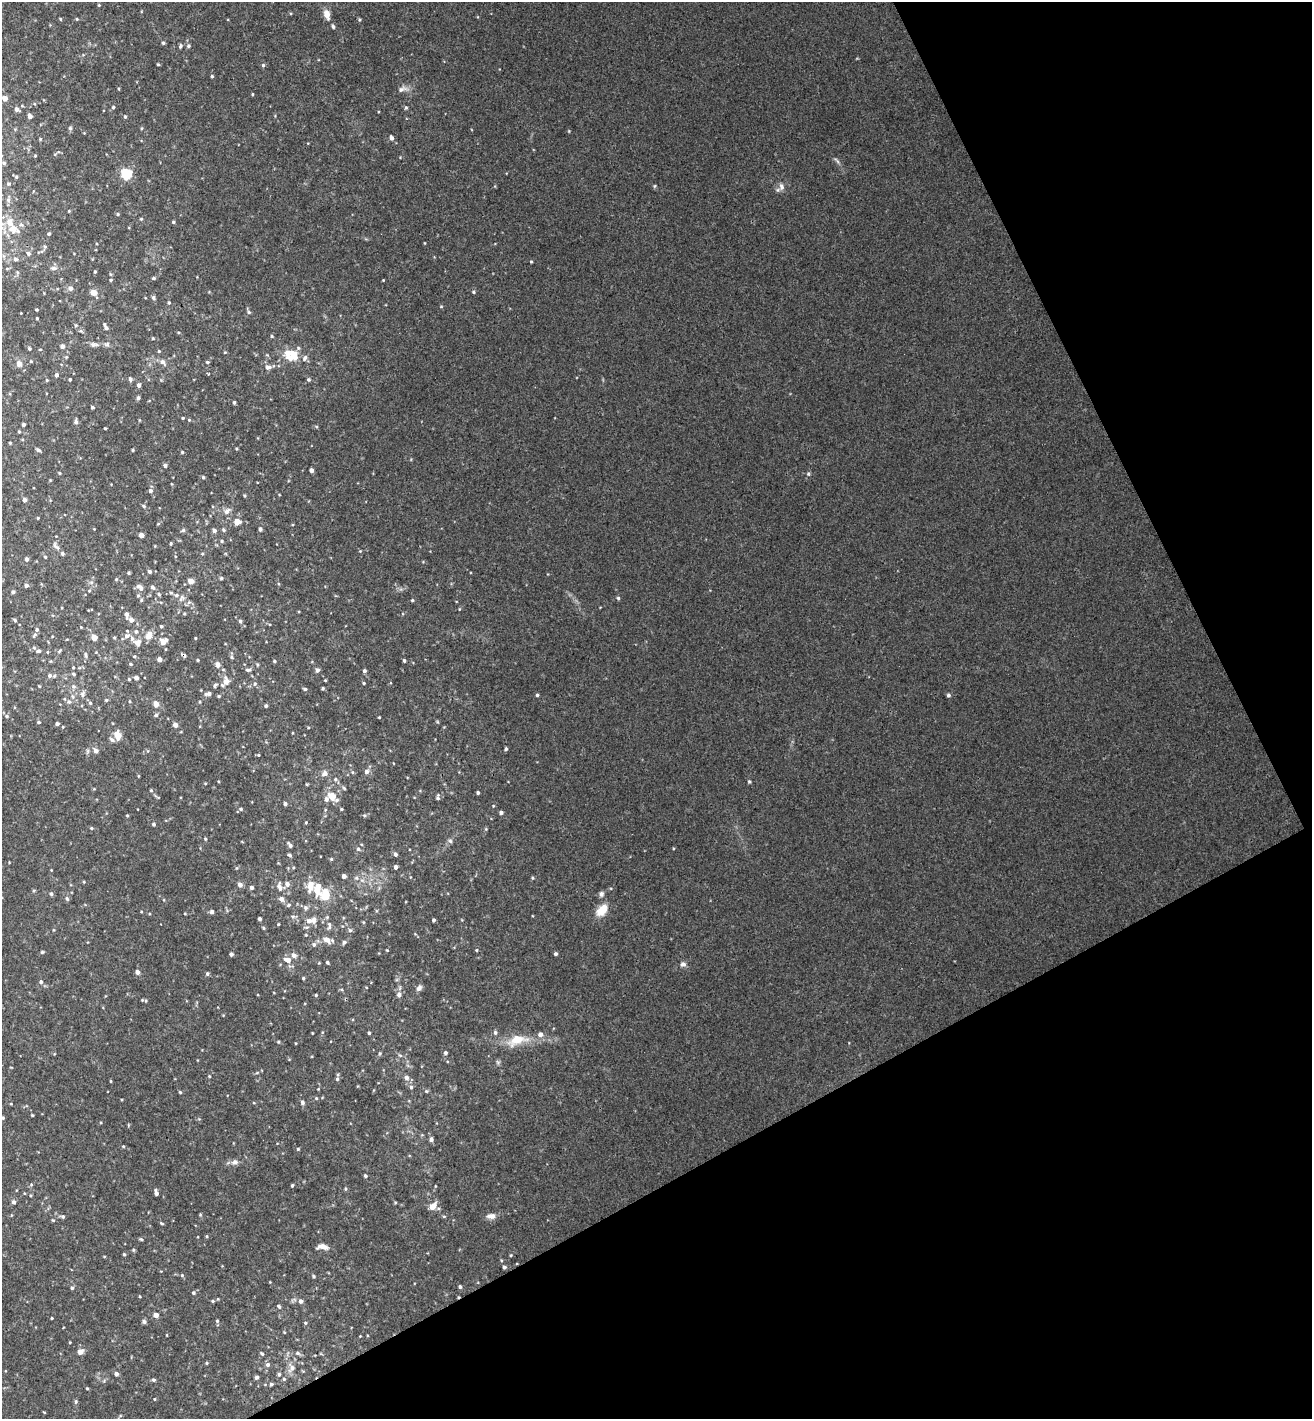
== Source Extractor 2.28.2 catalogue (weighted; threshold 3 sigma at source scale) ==
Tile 12 of 4 x 4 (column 4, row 3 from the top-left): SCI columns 4249-5558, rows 1470-2886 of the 5743 x 5775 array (HDU 1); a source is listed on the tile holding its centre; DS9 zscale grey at full resolution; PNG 1314 x 1421 px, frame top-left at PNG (2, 2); no overlay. Shown black and unused: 27% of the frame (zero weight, under 3 of 4 exposures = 6% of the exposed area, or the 3 px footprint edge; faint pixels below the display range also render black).
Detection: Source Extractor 2.28.2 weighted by HDU 2 'WHT'; one run over the whole footprint, this tile lists its part. Background 0.0355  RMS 0.0051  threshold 0.0228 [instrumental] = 3 sigma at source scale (4.5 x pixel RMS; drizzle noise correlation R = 1.50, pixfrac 1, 0.05/0.05 arcsec/px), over >= 5 px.
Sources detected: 333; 1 cosmic-ray / hot-pixel residue — not listed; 8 inside a brighter listed object's ellipse — not listed separately; the other 324 listed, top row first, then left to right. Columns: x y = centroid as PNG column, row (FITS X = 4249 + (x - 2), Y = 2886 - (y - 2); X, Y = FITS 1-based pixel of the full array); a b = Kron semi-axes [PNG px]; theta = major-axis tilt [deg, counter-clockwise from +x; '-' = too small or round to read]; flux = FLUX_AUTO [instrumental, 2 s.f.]
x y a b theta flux
99 5 4 3 - 0.5
327 14 13 8 -72 3.4
60 19 5 3 - 0.4
77 19 4 3 - 0.44
333 26 5 4 - 0.9
163 43 4 4 - 0.8
180 46 6 4 65 0.84
188 46 6 5 - 0.88
158 64 4 3 - 0.51
263 65 5 4 - 0.79
212 76 3 3 - 0.68
401 89 10 6 27 2
252 94 4 3 - 0.42
5 98 4 4 - 3.4
113 107 4 4 - 0.73
406 107 6 4 0 0.59
17 109 5 4 - 1.7
30 116 4 4 - 1.8
125 117 4 4 - 0.61
70 128 5 5 - 0.75
391 138 5 4 - 1.5
35 156 3 3 - 0.42
4 163 4 4 - 0.65
126 174 5 5 - 49
16 177 5 4 - 0.55
8 184 5 3 - 0.52
654 186 5 3 - 0.49
781 186 9 6 -73 1.9
8 200 6 5 - 0.98
69 211 3 3 - 0.42
118 214 4 4 - 0.55
141 219 4 4 - 0.52
173 222 4 3 - 0.57
13 229 9 7 -31 5
49 234 4 4 - 0.57
28 253 5 5 - 1.1
15 259 5 5 - 1.1
531 262 3 3 - 0.47
54 268 7 6 - 1.3
95 272 4 3 - 0.56
154 278 4 3 - 0.76
111 280 4 3 - 0.62
383 280 3 3 - 0.34
70 288 6 6 - 1.7
93 292 7 6 - 3.3
473 292 5 4 - 0.6
153 297 6 5 - 0.89
169 303 4 3 - 0.53
441 306 5 3 - 0.43
36 310 3 3 - 0.6
249 312 5 5 - 0.74
37 318 3 3 - 0.45
106 328 5 4 - 0.83
272 336 4 3 - 0.56
153 338 4 3 - 0.47
107 344 7 5 12 1
94 345 11 5 -3 1.6
62 346 5 4 - 1.4
29 348 4 4 - 0.75
40 349 4 3 - 0.35
159 351 4 4 - 0.46
225 352 4 3 - 0.38
293 355 14 10 -68 7.6
305 358 9 5 62 1.3
31 361 5 3 - 0.41
163 362 9 6 -52 1.6
207 362 4 4 - 0.72
19 364 9 7 -83 2.3
268 367 10 6 6 1.8
208 374 4 2 - 0.38
56 375 4 4 - 1.3
70 379 3 2 - 0.56
130 379 5 4 - 1.1
47 380 4 3 - 0.43
309 380 5 5 - 0.78
139 385 4 4 - 1.4
138 398 4 3 - 1.3
234 402 4 3 - 0.8
92 407 4 3 - 0.83
183 418 3 3 - 0.53
189 420 4 4 - 0.5
76 422 6 4 -89 1.2
23 424 3 3 - 1
105 428 3 2 - 0.48
19 432 4 3 - 0.5
10 443 3 3 - 0.45
38 450 5 4 - 1.1
133 450 3 3 - 0.52
182 452 4 4 - 0.55
165 466 4 4 - 1.3
311 470 4 3 - 1.8
60 473 3 3 - 0.45
808 474 5 4 - 0.64
203 477 4 4 - 0.63
150 491 5 5 - 1.3
245 496 4 3 - 0.53
24 500 4 4 - 1.8
144 506 5 3 - 0.71
227 511 10 7 46 2
38 518 3 3 - 0.39
237 522 6 5 - 4.1
260 529 4 4 - 1.4
183 530 5 4 - 0.8
223 530 5 4 - 0.68
214 531 5 4 - 1.5
141 535 4 4 - 3.4
222 541 4 4 - 0.62
171 543 3 3 - 0.57
55 545 9 5 -55 1.3
62 553 5 4 - 0.76
202 553 5 3 - 0.51
45 557 4 3 - 0.51
27 559 5 4 - 1
149 571 4 4 - 1.1
128 573 4 4 - 0.56
221 578 4 4 - 0.7
116 579 4 3 - 0.44
191 581 4 4 - 4.9
26 585 4 4 - 1.2
138 586 7 6 - 1.4
152 587 6 4 -38 1.1
89 591 5 3 - 0.42
13 592 4 4 - 0.93
159 594 5 4 - 0.68
176 595 7 5 -13 1.6
138 596 5 3 - 0.53
618 598 4 4 - 0.68
141 600 5 3 - 0.6
412 600 4 3 - 0.54
189 602 7 4 19 0.93
127 615 6 4 -87 1.9
15 620 5 3 - 0.66
131 620 5 4 - 2.6
240 621 4 4 - 1.1
161 626 3 3 - 0.62
81 627 3 3 - 0.33
37 629 5 5 - 1
136 631 6 4 -89 0.97
127 636 7 6 - 1.9
148 636 7 5 68 5.5
94 637 6 5 - 3.8
195 638 4 3 - 0.39
163 641 10 8 40 3.6
137 642 12 9 11 3.4
39 651 7 5 3 0.97
59 651 6 3 69 0.51
48 652 5 3 - 0.43
85 655 8 4 -81 0.97
232 657 6 4 -43 0.72
159 659 4 4 - 2.5
198 660 4 3 - 0.6
404 660 4 3 - 0.82
274 661 4 3 - 0.61
131 664 4 4 - 0.54
217 665 5 5 - 2.9
73 667 4 3 - 0.5
248 670 8 4 4 0.91
317 670 5 5 - 1.6
364 671 4 4 - 1
73 674 4 3 - 0.77
50 676 6 6 - 1.4
136 678 4 4 - 1.8
129 679 4 4 - 0.64
325 680 4 3 - 0.43
226 681 10 7 -89 3.5
364 683 4 3 - 0.48
255 684 5 4 - 0.72
215 685 7 4 49 0.74
74 686 6 5 - 0.95
323 688 3 3 - 0.7
305 689 4 4 - 0.76
83 694 7 6 - 1.4
208 694 8 5 8 1.8
537 695 4 4 - 0.68
948 695 4 4 - 1.1
219 696 4 4 - 0.6
106 700 5 4 - 0.63
69 702 6 5 - 0.91
90 703 5 4 - 0.72
156 704 5 4 - 5
266 706 4 3 - 0.82
156 715 5 5 - 0.79
7 716 4 4 - 0.65
379 717 4 3 - 0.4
39 722 4 3 - 0.62
57 724 3 3 - 1.3
175 725 4 4 - 2.8
117 735 6 5 - 10
506 749 4 3 - 0.71
96 751 5 5 - 2.2
258 755 4 3 - 0.46
352 772 5 3 - 0.52
366 772 5 5 - 1.7
325 773 6 6 - 1.9
335 779 5 4 - 0.66
749 781 4 3 - 0.66
151 790 4 4 - 0.56
478 793 3 3 - 0.9
332 796 12 7 -39 6
438 797 7 5 82 1
285 804 4 4 - 1.1
241 809 5 4 - 0.68
341 809 3 3 - 0.49
325 810 5 3 - 0.47
501 813 4 3 - 1.3
127 815 5 3 - 0.38
364 815 5 3 - 0.63
306 822 4 3 - 0.38
154 824 4 4 - 0.85
91 828 4 4 - 0.55
205 839 4 4 - 0.49
450 841 6 5 - 0.91
290 845 7 4 -58 1.1
358 849 5 5 - 0.82
395 854 4 4 - 1.3
290 855 4 3 - 0.9
331 859 4 4 - 0.56
395 867 4 4 - 1.6
51 870 3 3 - 0.33
344 876 4 4 - 1.9
533 878 5 3 - 0.51
287 884 6 6 - 2
240 885 5 4 - 2.2
251 887 4 4 - 1.4
280 887 13 6 -80 2.3
317 889 14 8 89 5.7
51 894 5 4 - 0.69
601 894 7 6 - 1.2
325 895 12 9 -88 8.8
67 898 6 4 -69 0.81
289 905 5 4 - 0.76
305 908 6 6 - 1.2
602 910 16 10 50 6.3
212 912 5 4 - 1.1
185 914 4 2 - 0.35
293 916 6 4 0 0.8
260 919 3 3 - 1.1
434 920 3 3 - 0.84
309 921 8 6 -8 2.1
278 924 3 2 - 0.47
329 926 11 5 89 1.4
263 928 5 3 - 0.54
350 930 5 5 - 0.9
327 940 10 7 -39 3.1
344 942 6 5 - 0.92
314 945 5 5 - 1.2
476 950 4 4 - 0.45
42 952 5 4 - 0.54
231 954 4 3 - 1.4
556 954 4 4 - 0.93
294 955 6 5 - 1.9
287 960 9 6 -20 3
327 962 4 3 - 0.71
683 964 8 6 7 1.5
137 972 4 4 - 2.1
207 974 5 4 - 0.82
303 978 4 3 - 0.6
41 982 5 5 - 1.1
419 988 8 5 46 1.5
316 995 4 3 - 0.52
399 995 6 6 - 1.5
495 1032 5 5 - 1.1
369 1033 3 3 - 0.62
540 1034 6 5 - 2.4
516 1040 23 13 28 8.4
278 1042 4 3 - 0.5
445 1053 4 4 - 1
209 1076 4 3 - 0.4
407 1078 6 5 - 1.9
337 1079 5 4 - 0.78
111 1081 4 3 - 0.38
411 1087 5 5 - 0.98
426 1091 5 4 - 0.61
180 1092 4 3 - 0.6
316 1098 4 3 - 0.44
302 1102 6 5 - 0.94
32 1115 3 3 - 0.43
3 1118 4 3 - 0.49
431 1139 5 4 - 1.5
123 1146 5 3 - 0.52
298 1149 4 3 - 0.59
235 1162 8 7 - 1.9
365 1176 4 4 - 0.84
292 1185 4 3 - 0.63
345 1189 5 3 - 0.54
156 1193 6 3 -78 1.8
13 1202 5 5 - 1.2
433 1206 9 6 46 4.4
63 1216 5 5 - 0.78
491 1216 12 7 -1 2.5
161 1223 5 3 - 0.48
207 1236 5 3 - 0.47
141 1239 5 3 - 0.61
322 1247 13 6 -4 2.8
124 1254 4 4 - 0.58
504 1267 4 4 - 1
182 1275 4 4 - 0.62
314 1276 5 3 - 0.56
460 1287 5 4 - 0.91
72 1288 5 4 - 0.94
193 1293 5 5 - 0.86
213 1301 5 3 - 0.52
301 1301 5 5 - 1.6
279 1306 5 4 - 0.89
156 1315 4 4 - 3.5
52 1318 3 2 - 0.4
144 1321 7 5 -73 0.94
217 1321 5 5 - 0.72
305 1323 5 4 - 0.57
80 1352 7 6 - 2.5
297 1353 6 5 - 1.1
262 1354 5 3 - 0.59
206 1363 4 3 - 0.48
268 1365 6 5 - 1.4
292 1368 9 7 76 2.4
116 1374 5 4 - 1.8
279 1374 5 4 - 0.91
257 1377 4 4 - 1.2
284 1379 5 5 - 0.68
154 1380 5 4 - 0.85
271 1384 4 4 - 0.79
87 1388 3 3 - 0.45
154 1399 4 2 - 0.37
76 1402 6 4 87 0.82
Isophote crosses this tile's border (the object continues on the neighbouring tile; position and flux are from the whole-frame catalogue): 1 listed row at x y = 13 229
Unlisted compact peaks at least as high as the median listed source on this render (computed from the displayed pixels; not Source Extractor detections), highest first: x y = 387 950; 511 1255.